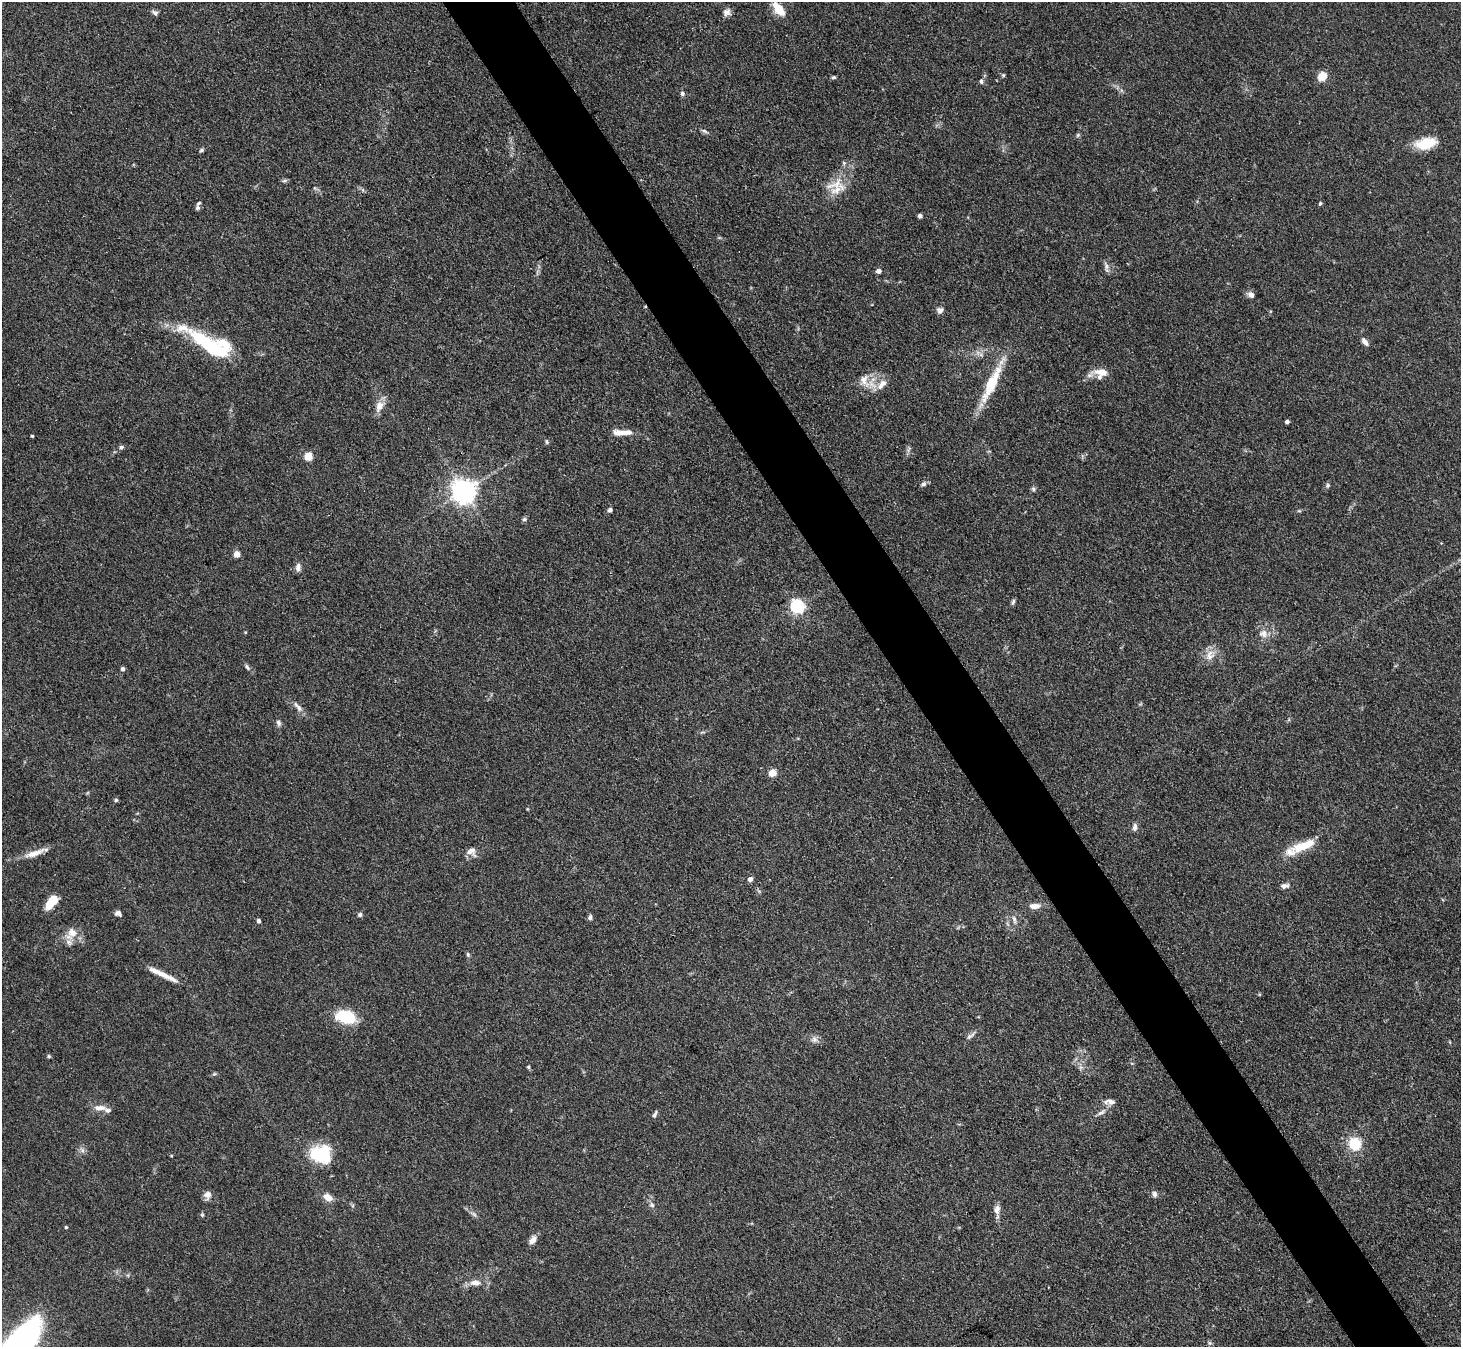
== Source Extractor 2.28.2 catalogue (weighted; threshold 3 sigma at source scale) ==
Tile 6 of 4 x 4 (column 2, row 2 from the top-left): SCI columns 1462-2920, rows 2985-4329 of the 5841 x 5833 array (HDU 1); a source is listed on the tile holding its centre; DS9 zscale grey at full resolution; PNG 1463 x 1349 px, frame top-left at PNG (2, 2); no overlay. Shown black and unused: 5% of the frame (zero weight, under 3 of 4 exposures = <1% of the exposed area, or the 3 px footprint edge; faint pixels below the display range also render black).
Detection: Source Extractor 2.28.2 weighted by HDU 2 'WHT'; one run over the whole footprint, this tile lists its part. Background 0.0864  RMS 0.0056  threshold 0.0254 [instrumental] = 3 sigma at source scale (4.5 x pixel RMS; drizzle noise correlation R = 1.50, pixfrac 1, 0.05/0.05 arcsec/px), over >= 5 px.
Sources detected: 102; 1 inside a brighter object's white glare — not listed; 7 inside a brighter listed object's ellipse — not listed separately; the other 94 listed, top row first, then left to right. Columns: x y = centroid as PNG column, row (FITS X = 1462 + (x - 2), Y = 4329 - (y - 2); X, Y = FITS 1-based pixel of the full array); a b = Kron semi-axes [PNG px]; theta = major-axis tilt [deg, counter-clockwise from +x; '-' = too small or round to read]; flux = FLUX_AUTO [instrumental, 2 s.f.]
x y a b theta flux
779 9 19 9 -53 8.3
155 12 10 5 -26 1.5
727 12 10 9 - 2.6
1003 75 5 4 - 0.73
1322 76 5 5 - 25
833 77 6 4 20 0.93
981 81 7 4 -81 1.2
682 93 6 6 - 1.3
705 131 11 4 -24 1.3
1078 135 6 5 - 0.88
1426 143 23 12 12 15
201 150 6 5 - 0.95
844 163 5 5 - 0.96
284 181 8 3 19 0.89
836 184 34 12 24 11
1320 203 4 4 - 0.97
198 208 9 7 67 1.4
920 216 4 4 - 1.5
1106 267 15 4 -86 1.9
879 271 5 4 - 3.2
1251 295 8 7 - 2.4
940 310 9 8 - 2.3
204 340 43 19 -28 30
1365 342 10 5 -52 2.7
1102 372 19 9 -7 6.5
864 380 17 11 -73 6.8
992 382 60 11 65 23
882 384 18 9 48 5.4
379 406 15 10 71 5.3
1287 422 4 3 - 2
625 432 19 7 6 5.2
32 436 3 3 - 0.66
547 442 7 4 -73 0.85
121 447 6 5 - 1.2
308 456 5 5 - 21
924 484 7 6 - 1.5
1328 485 6 6 - 1.1
1033 489 6 5 - 1.1
464 491 8 7 - 550
610 510 5 5 - 1.6
524 519 6 5 - 1.1
237 554 5 4 - 6.7
298 567 11 6 85 2.6
1013 602 9 4 71 1.1
797 606 6 6 - 130
245 632 4 3 - 0.44
1263 634 12 11 - 4.5
1210 655 16 11 75 5.5
247 667 8 5 -58 1.4
123 669 5 4 - 1.4
299 708 11 7 -51 2.7
278 723 8 6 -69 1.6
772 773 5 4 - 15
116 800 5 4 - 0.94
1135 827 10 6 81 2
1303 846 34 11 22 15
471 852 14 11 -21 3.9
35 853 30 7 20 6.7
750 879 5 4 - 2.8
1285 886 11 6 7 2.2
51 902 14 7 52 15
1035 906 13 7 1 4.1
118 913 7 5 -24 2
360 915 6 6 - 1.2
590 917 7 5 75 1.3
1014 919 12 5 -77 2
259 921 5 4 - 1.5
71 934 20 13 49 7.7
468 954 6 5 - 0.91
159 973 32 6 -26 8.2
346 1017 19 11 -14 25
970 1036 16 5 40 2
814 1039 9 7 -65 2.3
49 1056 5 4 - 0.72
528 1067 5 4 - 0.72
214 1074 6 4 43 0.77
1110 1102 14 7 -3 3
99 1108 17 8 0 4.5
1101 1113 12 5 31 2
655 1114 10 4 62 1.2
1355 1144 13 12 - 15
82 1150 8 4 -54 1.4
320 1154 23 18 -13 30
1154 1194 8 6 -57 2.1
207 1195 10 9 - 3.2
328 1197 11 7 -30 5.2
652 1205 7 6 - 1.6
997 1209 13 8 79 3.3
474 1214 8 4 -37 1.3
202 1215 5 5 - 0.74
66 1227 4 4 - 0.61
533 1240 10 7 62 3.6
475 1282 14 7 0 4.4
1210 1343 6 4 -70 0.88